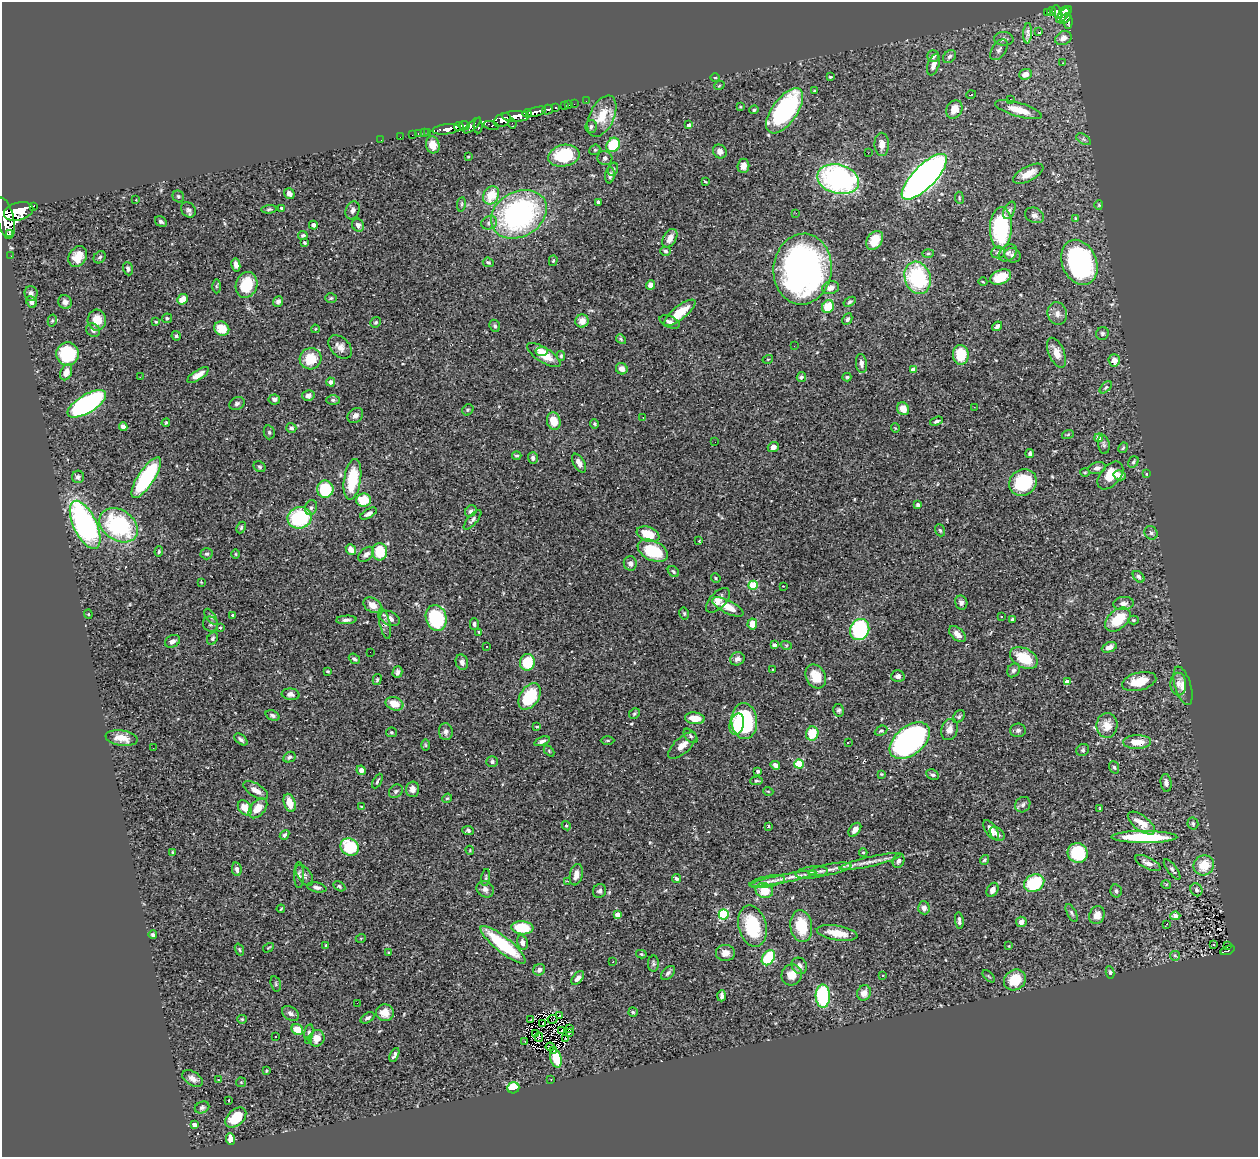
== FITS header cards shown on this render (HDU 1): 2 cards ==
NAXIS1  =                 1256
NAXIS2  =                 1155

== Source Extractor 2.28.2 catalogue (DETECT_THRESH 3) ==
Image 1256 x 1155 px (HDU 1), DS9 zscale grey, 1 PNG px = 1 image px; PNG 1260 x 1159 px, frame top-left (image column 1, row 1155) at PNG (2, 2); each listed source drawn as its Kron ellipse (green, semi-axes under 4 px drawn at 4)
Background 0.605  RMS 0.026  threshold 0.079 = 3 sigma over >= 5 px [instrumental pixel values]
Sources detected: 465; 3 with non-positive FLUX_AUTO (blend fragments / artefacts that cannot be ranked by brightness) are neither listed nor drawn; the other 462 listed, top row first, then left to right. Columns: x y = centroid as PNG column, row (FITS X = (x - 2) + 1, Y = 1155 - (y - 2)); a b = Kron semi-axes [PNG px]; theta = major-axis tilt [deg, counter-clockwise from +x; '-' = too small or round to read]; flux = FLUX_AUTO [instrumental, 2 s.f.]
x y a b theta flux
1051 11 5 4 - 40
1066 11 6 4 19 140
1047 12 4 3 - 18
1057 12 7 4 -65 85
1063 15 9 3 48 150
1065 19 6 4 40 98
1068 22 7 3 85 26
1038 32 2 2 - 2300
1028 33 10 3 86 6.6
1063 38 9 6 28 11
1004 39 10 6 -2 6.5
999 50 12 7 55 7
933 56 6 6 - 5.2
949 56 7 5 45 4.1
1062 63 2 2 - 1.2
933 65 11 5 72 13
1025 74 6 5 - 15
715 77 5 3 - 1.8
830 77 3 3 - 1.8
719 86 5 3 - 1.6
815 91 4 3 - 1.9
971 95 5 3 - 1.3
1010 100 2 2 - 1.5
586 101 2 2 - 2.3
574 104 2 2 - 3
569 105 2 2 - 1.9
565 106 3 3 - 15
555 107 3 3 - 43
740 107 3 3 - 1.5
954 109 9 7 60 18
547 110 5 5 - 130
754 110 5 4 - 3.4
1018 110 24 7 -16 31
785 111 26 12 54 270
536 112 10 4 15 520
527 113 4 3 - 190
516 116 13 5 -1 1000
602 116 22 12 65 41
502 120 9 6 33 400
512 124 5 2 - 3.1
491 125 7 3 -14 86
689 125 4 3 - 6.7
464 126 5 3 - 220
472 126 11 4 41 180
478 126 7 4 88 210
591 126 6 5 - 4
459 127 5 3 - 240
447 129 14 5 7 640
424 132 2 2 - 7.4
428 132 3 2 - 11
418 133 3 2 - 13
412 135 2 2 - 4.2
400 137 2 2 - 2.3
1083 139 8 4 -32 3.4
381 140 2 2 - 2.7
882 144 12 7 -88 12
433 145 8 6 -74 18
613 145 7 6 - 71
595 150 6 5 - 2.7
720 151 7 6 - 7.5
868 153 2 2 - 1.1
564 156 16 11 11 98
468 157 3 2 - 1.3
605 158 7 7 - 5.3
743 166 7 6 - 11
613 169 7 5 73 3.1
1028 174 17 7 27 21
610 175 8 5 84 5.3
924 177 30 11 46 1400
838 179 21 14 -14 360
705 182 3 2 - 1.5
289 194 6 5 - 6.4
491 195 10 7 59 38
178 196 6 5 - 3
959 198 6 3 -82 1.8
136 200 2 2 - 1.5
598 202 3 3 - 2.5
461 204 7 4 82 2.7
1099 205 4 4 - 1.9
33 206 3 3 - 32
282 208 3 3 - 3.1
269 209 7 4 6 2.8
188 210 8 6 -46 5.3
353 210 9 6 68 6.8
1009 210 9 5 64 5.1
19 211 15 9 15 1400
796 213 3 2 - 1.5
519 214 29 22 29 400
1034 215 10 7 -23 7
5 218 21 8 -77 2100
1075 218 3 3 - 1.6
161 221 6 4 -31 4.2
489 223 8 6 24 6.4
313 225 4 4 - 5.5
358 225 7 5 -58 7.8
1001 228 21 11 88 160
9 233 3 2 - 380
303 235 5 4 - 3.2
670 238 10 6 60 14
875 240 10 7 54 31
305 243 4 3 - 2.5
666 251 5 4 - 3.2
998 252 7 6 - 5.6
1008 253 10 7 38 8.2
928 254 6 4 2 2.6
1012 255 8 7 - 4.7
11 256 2 2 - 3.1
78 257 11 8 58 26
100 257 6 5 - 3.9
553 261 5 4 - 2.5
488 262 6 4 -24 3
1079 262 23 17 -67 340
236 265 6 4 -79 9.5
128 269 7 4 -71 5.1
803 269 35 29 84 670
1001 277 11 7 24 39
918 278 16 13 -71 170
983 282 4 3 - 1.4
246 285 13 10 70 53
650 285 5 4 - 12
216 286 7 4 89 2.3
830 288 9 6 15 11
31 293 7 6 - 6
331 298 5 4 - 2.7
182 299 5 5 - 19
278 301 5 5 - 6.3
32 302 6 5 - 7.6
65 302 7 6 - 7.7
850 302 7 4 32 2.8
828 307 7 5 61 52
680 313 19 7 39 41
1057 313 11 9 -73 12
167 318 5 4 - 3.4
847 319 6 4 63 4.2
97 320 10 9 - 29
52 321 6 4 76 2.7
582 321 6 6 - 13
156 322 4 3 - 1.9
376 322 6 5 - 2.9
670 322 10 5 -23 7.5
495 326 6 5 - 3.6
997 326 5 4 - 5.4
222 329 8 7 - 33
315 329 4 2 - 1.3
93 330 7 6 - 6.4
1102 333 6 6 - 3.8
176 336 4 4 - 3.6
621 339 5 4 - 2.4
794 346 3 2 - 1.4
340 347 14 9 -44 13
542 351 6 4 5 9.5
1056 353 16 8 -67 20
68 354 11 11 - 100
544 355 19 7 -33 34
961 355 10 8 -87 53
561 356 5 4 - 2.6
310 359 11 10 - 42
768 359 5 3 - 1.6
1114 360 6 5 - 11
861 363 9 5 -82 6.6
622 369 6 5 - 11
913 370 4 4 - 14
66 372 8 5 68 14
198 375 12 5 33 16
140 377 2 2 - 1
801 377 5 4 - 4.2
847 377 4 4 - 2.4
331 382 4 4 - 8.5
1106 387 7 4 45 2.6
308 396 6 5 - 6.7
274 399 6 5 - 5.2
333 400 7 5 0 3.9
87 404 22 9 31 370
237 404 8 6 25 4.6
974 407 3 2 - 1.5
903 409 6 6 - 21
468 410 6 5 - 2.7
355 415 8 6 40 7
643 417 2 2 - 0.78
554 421 9 6 -74 26
937 421 7 4 21 3.9
166 423 4 3 - 1.9
594 424 4 4 - 2.1
123 426 4 4 - 11
291 428 5 5 - 4.9
895 428 5 3 - 1.3
269 432 7 5 -76 3.3
1068 434 6 3 20 2.1
1099 438 4 4 - 20
715 442 2 2 - 0.65
1104 444 9 5 -80 4.5
773 447 5 5 - 9.7
1123 448 5 3 - 2.2
1030 454 4 3 - 3.4
517 455 4 4 - 2.6
533 458 6 5 - 5.1
1133 462 6 5 - 3.2
579 463 10 5 -61 10
260 467 6 5 - 3.1
1097 468 9 6 11 7.2
1085 472 5 3 - 1.8
1147 474 3 2 - 1.5
1110 475 16 9 50 38
1120 475 6 5 - 9.5
78 477 6 6 - 5.1
146 478 24 8 57 210
352 479 20 8 81 73
1023 482 14 13 - 94
325 489 8 8 - 89
363 500 7 6 - 50
918 505 4 4 - 6
311 508 7 6 - 4.9
471 511 6 5 - 4.8
369 514 9 4 29 6.8
300 518 12 10 17 130
472 520 12 5 49 4.7
85 525 26 11 -65 440
119 525 21 15 -34 200
241 527 6 4 64 2.5
940 530 6 4 -70 3
1151 533 7 6 - 4.7
648 534 12 7 -22 47
699 541 2 2 - 1.7
351 550 6 4 -48 16
653 551 16 10 -25 72
159 552 5 4 - 2.5
380 552 9 7 -90 57
207 554 6 5 - 3.6
236 554 5 3 - 1.8
366 554 9 6 41 8.5
630 563 7 6 - 7.5
673 572 6 5 - 3.6
1139 577 7 4 -45 5.1
716 578 5 4 - 2
201 582 3 2 - 1.3
753 585 5 4 - 75
783 586 2 2 - 1.1
718 600 15 8 47 16
961 603 7 6 - 5.7
1123 604 10 6 5 7.8
373 605 10 7 -30 16
728 607 17 6 -27 26
684 613 6 4 -76 2.7
88 614 4 4 - 2
232 615 3 2 - 2.1
1001 616 3 2 - 1.1
211 617 9 4 -55 3.7
390 618 10 7 -25 9.5
436 618 13 10 -75 150
1012 619 4 3 - 4
346 620 10 4 3 4.9
1118 620 15 9 40 58
1133 620 5 4 - 3.1
385 623 16 5 -77 7.6
210 624 8 7 - 4.5
474 624 5 4 - 4.2
752 624 5 5 - 23
220 627 3 2 - 1.9
860 630 11 9 64 170
479 632 4 3 - 1.7
957 634 10 6 -43 13
213 638 7 5 59 3.6
172 641 8 6 29 7.3
774 645 4 4 - 7.3
786 645 5 3 - 2
486 647 3 2 - 2.7
1109 647 8 5 22 9.5
370 652 2 2 - 50
1024 658 15 9 -28 56
354 659 6 4 -38 3.5
737 659 7 6 - 7.9
462 662 8 6 -70 7.1
527 662 8 7 - 65
773 669 3 2 - 1.3
1013 670 7 6 - 4.8
328 671 3 3 - 2
397 672 6 5 - 5.2
816 676 12 9 -62 33
898 676 6 6 - 6.8
377 680 6 4 75 2.5
1139 681 17 9 14 40
1067 682 4 4 - 26
1178 684 11 8 -86 10
1183 686 20 8 -73 14
291 694 9 6 -6 6.8
530 696 14 9 57 87
394 704 9 6 -22 26
839 710 6 5 - 3.7
634 714 6 5 - 2.9
273 715 7 4 -23 4.1
959 717 7 5 49 3.2
695 718 10 5 -6 26
744 721 18 13 -85 170
737 724 11 7 76 29
1107 725 12 10 88 21
537 727 4 3 - 2.8
949 729 11 8 71 12
1018 730 8 6 2 4.7
881 731 6 4 26 3.1
391 732 5 5 - 2.5
446 732 8 7 - 7.2
812 734 7 6 - 42
690 736 8 5 -46 4.4
121 738 16 7 -9 23
241 739 7 4 -39 4.7
608 740 7 3 0 2.1
542 741 8 4 20 5.3
910 741 23 14 39 490
848 742 3 2 - 2
1137 742 14 7 1 29
425 745 6 4 -88 2.1
682 746 18 8 43 15
153 748 3 2 - 1.4
1083 750 7 5 34 3.3
549 751 6 4 -47 2.1
289 757 6 5 - 4.2
492 762 5 5 - 4
799 764 5 4 - 77
775 765 5 4 - 8
1114 767 6 4 -70 3.1
361 770 5 4 - 7.9
758 771 3 3 - 6.2
881 774 4 3 - 1.8
933 775 6 5 - 4.1
377 781 8 3 61 2.8
756 781 6 4 4 2.7
1166 783 9 5 -82 6.6
413 789 7 6 - 9.8
256 790 14 6 -32 13
396 791 7 6 - 3.6
768 791 5 3 - 1.5
447 798 5 4 - 2.4
290 803 9 5 -73 25
1023 805 8 7 - 5.8
361 806 4 2 - 1.1
245 808 8 6 -51 22
258 808 12 7 48 24
1100 808 3 2 - 1.2
1141 823 16 7 -37 26
1193 823 6 5 - 3.4
566 826 5 4 - 2.6
768 826 3 2 - 1.6
855 830 8 5 51 9.2
991 830 11 5 -57 15
468 831 6 4 -3 4.2
997 834 8 6 -42 7.3
285 835 5 4 - 3.8
1144 837 33 6 0 140
350 847 9 8 - 80
470 850 4 4 - 1.7
173 852 4 3 - 1.7
863 852 4 3 - 1.5
1078 853 10 9 - 74
984 860 5 4 - 2.8
899 861 7 5 68 6.6
870 862 31 5 13 17
1148 863 14 5 -26 10
1204 865 10 9 - 39
237 869 7 4 -79 5.6
830 869 21 5 11 15
1172 869 12 4 -52 4.8
812 873 16 6 7 9.5
299 875 13 5 -89 5.5
304 875 12 6 -55 6.1
576 875 11 6 79 12
486 878 8 3 82 2.8
676 879 4 4 - 4.5
783 879 34 4 11 19
568 881 3 3 - 1.4
767 882 18 5 10 11
1034 883 10 8 27 84
1166 884 5 3 - 1.9
339 886 6 4 -32 3
317 887 10 5 -12 6.1
485 889 9 7 -39 8.6
992 890 7 5 62 10
1196 890 7 5 -57 4.6
599 891 7 6 - 4.5
764 891 9 7 -18 43
1116 891 6 5 - 4.6
924 908 6 6 - 7.8
281 909 4 3 - 1.7
1072 913 10 4 -63 3.7
724 914 5 5 - 150
617 915 4 4 - 16
1097 915 9 7 67 17
1175 916 5 4 - 6.3
959 921 8 3 -82 4.9
1021 922 5 5 - 10
1166 924 3 2 - 1.3
752 926 21 14 -75 110
801 926 16 11 -81 63
522 928 11 6 -5 59
837 933 20 7 -9 32
153 935 4 4 - 3.3
361 938 5 3 - 1.7
522 942 7 5 -76 8.5
503 945 28 7 -39 120
1213 945 3 2 - 3.2
1228 945 4 3 - 17
326 946 3 3 - 2.7
1009 946 3 3 - 1.3
268 948 6 3 31 1.7
239 950 6 4 -69 2.3
1227 950 8 4 20 43
388 953 4 3 - 1.5
725 953 9 8 - 14
641 954 5 4 - 2.2
1175 956 5 4 - 2.4
768 958 8 6 55 92
613 962 3 2 - 6.3
653 964 8 5 87 3.7
799 966 8 7 - 9
539 970 6 5 - 6.7
1110 972 6 4 -81 3.1
668 973 8 5 45 4.9
792 975 11 10 - 23
883 976 3 3 - 11
989 976 7 3 -45 1.9
578 978 8 4 50 8.4
1015 980 11 10 - 44
276 984 8 5 -74 2.9
864 993 8 7 - 13
722 996 6 3 87 5.2
823 996 11 7 -89 140
357 1003 2 2 - 24
633 1012 5 4 - 2.4
290 1013 9 6 -36 6.4
385 1013 9 8 - 21
560 1016 3 2 - 1.2
368 1018 7 5 32 5.1
242 1019 5 4 - 1.9
531 1019 2 2 - 1
552 1019 5 2 - 0.11
543 1024 3 2 - 0.99
569 1029 3 2 - 3.3
297 1030 6 5 - 43
562 1031 3 2 - 1.2
309 1032 8 4 77 3
535 1033 3 2 - 1.6
569 1033 4 3 - 0.38
276 1037 3 3 - 3.2
539 1037 4 2 - 1.5
317 1038 8 7 - 20
566 1039 3 2 - 1.2
309 1041 3 3 - 2.1
525 1042 4 2 - 2
550 1047 4 2 - 2.7
554 1050 3 2 - 1.4
394 1055 7 3 64 4.8
556 1058 10 5 -76 38
266 1071 4 3 - 1.6
192 1078 11 6 -32 9.4
551 1079 3 2 - 1.9
218 1080 3 2 - 4
241 1082 5 4 - 2.1
513 1088 6 5 - 61
229 1100 3 2 - 1.6
202 1107 7 5 23 4.1
236 1118 12 8 42 51
194 1125 4 4 - 8.4
230 1139 6 4 -88 15
At the frame edge (FLAGS 8, measured only in part): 1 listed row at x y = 5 218
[3 non-positive-flux detections neither listed nor drawn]